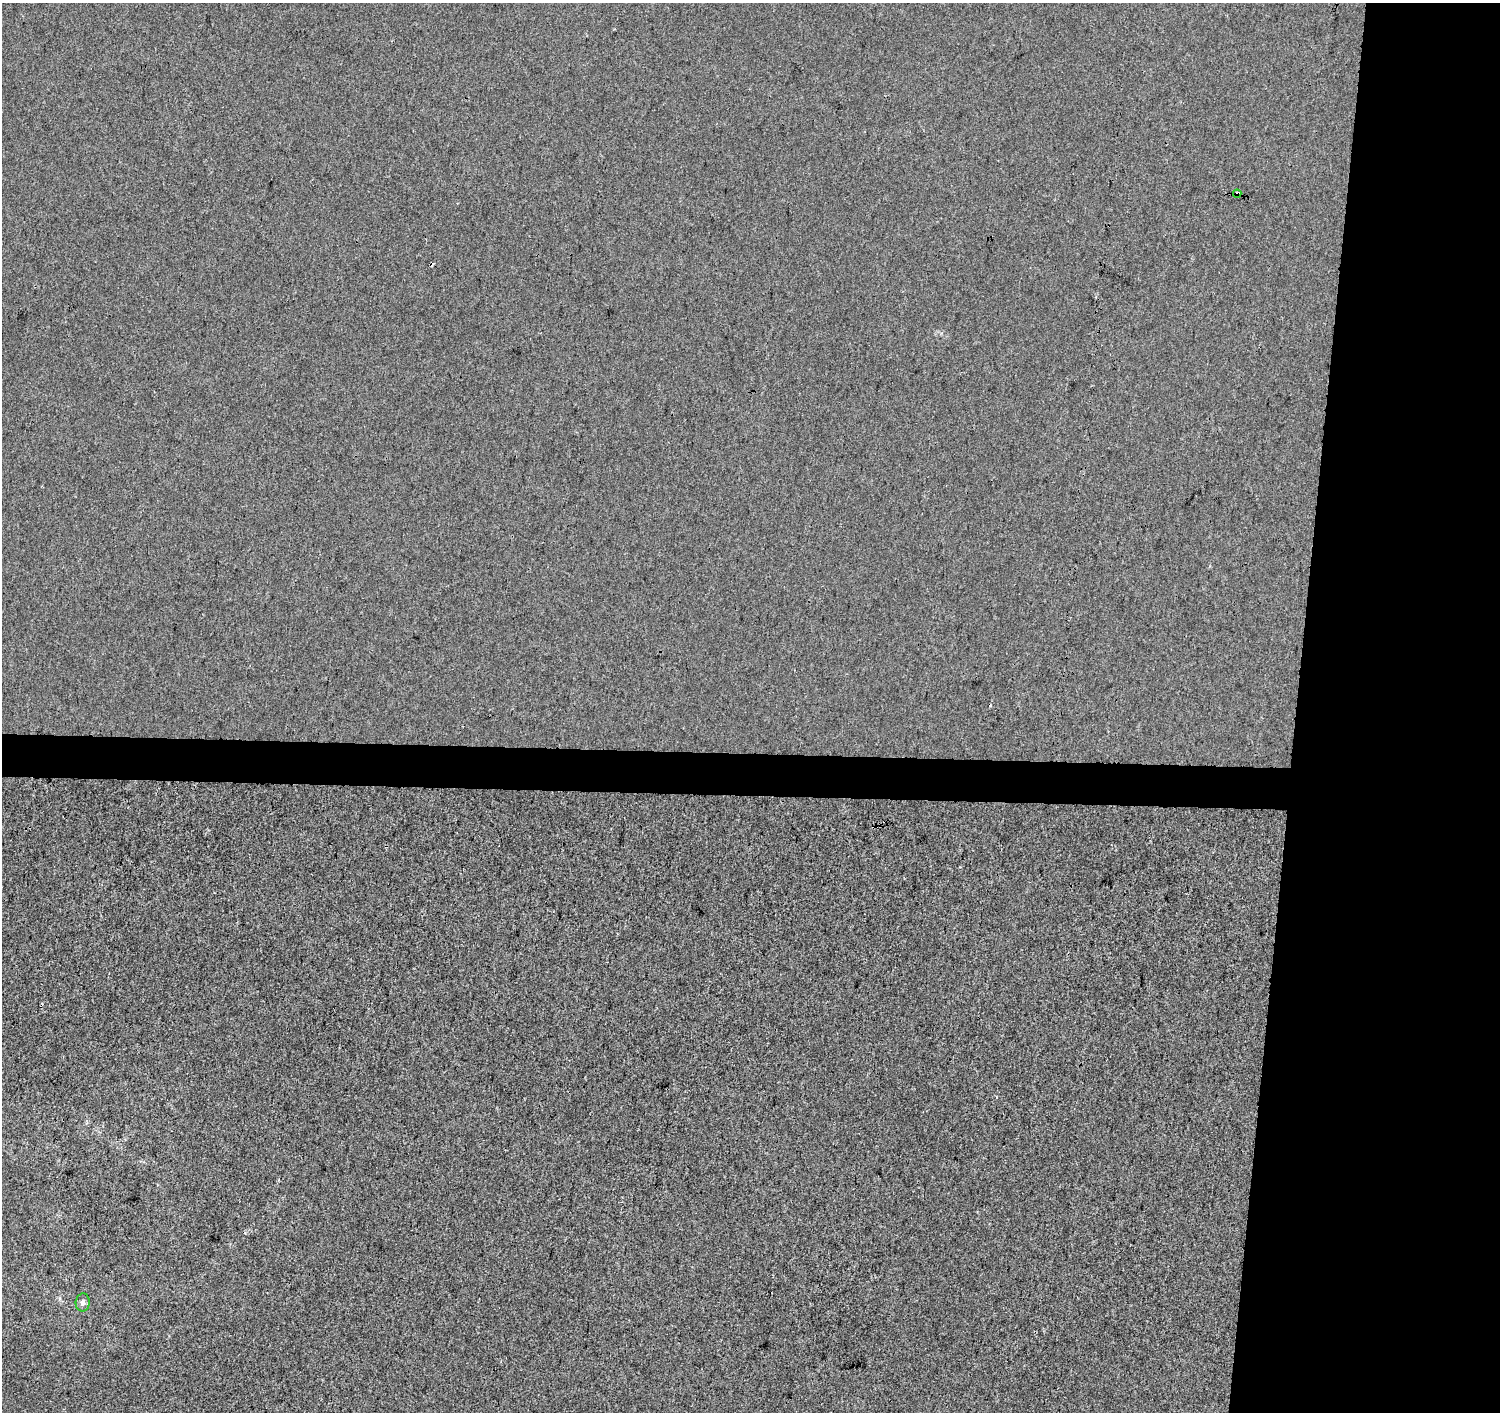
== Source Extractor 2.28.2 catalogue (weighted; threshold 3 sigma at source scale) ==
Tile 6 of 3 x 3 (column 3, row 2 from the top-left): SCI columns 3008-4505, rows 1695-3104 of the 4505 x 4741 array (HDU 1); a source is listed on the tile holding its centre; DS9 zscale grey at full resolution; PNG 1502 x 1414 px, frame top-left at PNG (2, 3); each listed source drawn as its Kron ellipse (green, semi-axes under 4 px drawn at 4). Shown black and unused: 16% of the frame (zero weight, under 3 of 4 exposures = <1% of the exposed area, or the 3 px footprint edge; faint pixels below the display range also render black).
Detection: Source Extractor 2.28.2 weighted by HDU 2 'WHT'; one run over the whole footprint, this tile lists its part. Background -0.00111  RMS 0.0033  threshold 0.0148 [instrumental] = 3 sigma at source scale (4.5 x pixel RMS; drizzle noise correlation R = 1.50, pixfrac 1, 0.0396/0.0396 arcsec/px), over >= 5 px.
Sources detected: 4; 2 cosmic-ray / hot-pixel residue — neither listed nor drawn; the other 2 listed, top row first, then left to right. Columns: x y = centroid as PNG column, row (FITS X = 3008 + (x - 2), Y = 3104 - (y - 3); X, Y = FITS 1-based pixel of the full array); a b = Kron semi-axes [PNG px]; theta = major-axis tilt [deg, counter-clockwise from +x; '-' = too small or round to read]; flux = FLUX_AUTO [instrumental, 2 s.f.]
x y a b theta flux
1237 194 4 3 - 1.1
83 1302 9 7 85 1.3
Overlapping masked pixels (flux is a lower limit): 1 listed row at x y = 1237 194